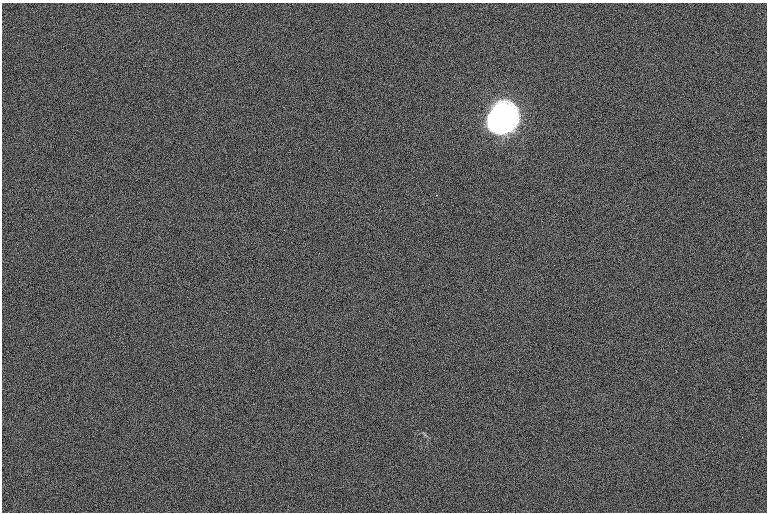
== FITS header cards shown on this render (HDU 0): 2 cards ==
NAXIS1  =                 1530 /
NAXIS2  =                 1020 /

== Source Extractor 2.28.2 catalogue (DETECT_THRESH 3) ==
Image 1530 x 1020 px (HDU 0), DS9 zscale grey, zoomed out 1/2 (1 PNG px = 2 x 2 image px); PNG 769 x 514 px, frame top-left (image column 2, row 1019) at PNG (2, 3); no overlay
Background 99.8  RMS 8.9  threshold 26.7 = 3 sigma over >= 5 px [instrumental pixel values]
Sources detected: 4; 1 cannot appear on this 1/2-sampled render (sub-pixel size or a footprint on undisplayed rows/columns) and is not listed; the other 3 listed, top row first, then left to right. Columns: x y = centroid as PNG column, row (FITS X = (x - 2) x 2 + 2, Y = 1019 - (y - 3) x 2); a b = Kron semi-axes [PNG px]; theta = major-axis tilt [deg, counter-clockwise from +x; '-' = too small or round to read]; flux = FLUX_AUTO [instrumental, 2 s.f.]
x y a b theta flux
505 117 18 16 71 7.9e+06
437 195 2 1 - 6.6e+02
426 435 6 2 -50 2.5e+03
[1 sub-pixel or undisplayed-footprint detection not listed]